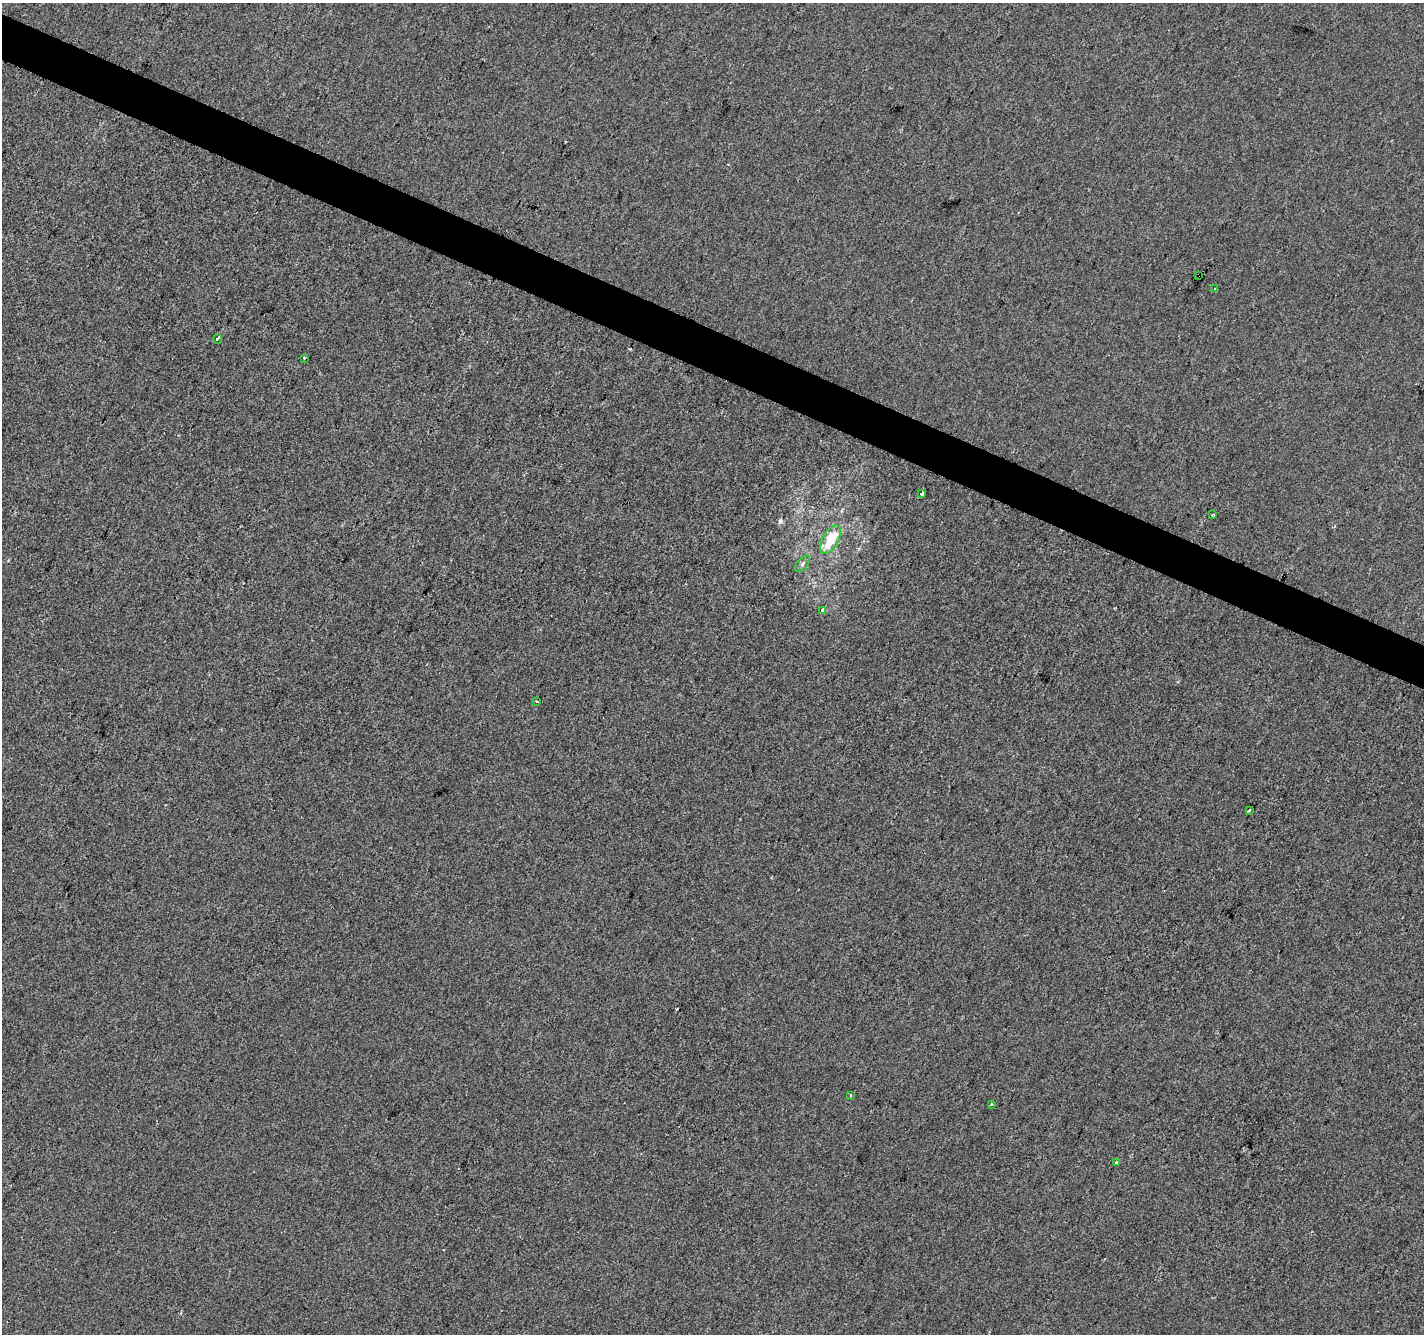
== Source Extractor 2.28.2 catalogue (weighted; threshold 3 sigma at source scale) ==
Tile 11 of 4 x 4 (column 3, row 3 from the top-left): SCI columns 2849-4270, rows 1602-2933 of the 5691 x 5802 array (HDU 1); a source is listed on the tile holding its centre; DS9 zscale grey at full resolution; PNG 1426 x 1336 px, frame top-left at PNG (2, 3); each listed source drawn as its Kron ellipse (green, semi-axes under 4 px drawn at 4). Shown black and unused: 3% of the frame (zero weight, under 2 of 3 exposures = <1% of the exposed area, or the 3 px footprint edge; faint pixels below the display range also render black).
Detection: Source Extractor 2.28.2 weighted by HDU 2 'WHT'; one run over the whole footprint, this tile lists its part. Background -9.86e-05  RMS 0.0056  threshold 0.0252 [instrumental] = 3 sigma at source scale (4.5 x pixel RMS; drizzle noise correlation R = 1.50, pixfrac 1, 0.0396/0.0396 arcsec/px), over >= 5 px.
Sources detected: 15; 1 cosmic-ray / hot-pixel residue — neither listed nor drawn; the other 14 listed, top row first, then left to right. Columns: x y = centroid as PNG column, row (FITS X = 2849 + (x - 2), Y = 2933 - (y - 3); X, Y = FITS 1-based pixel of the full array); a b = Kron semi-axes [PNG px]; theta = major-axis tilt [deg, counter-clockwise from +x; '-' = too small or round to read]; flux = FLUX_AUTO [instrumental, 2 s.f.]
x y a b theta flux
1199 275 3 2 - 1.8
1215 288 3 3 - 1.5
217 339 5 3 - 4
304 358 3 3 - 2.8
922 493 3 3 - 8.4
1212 514 3 3 - 0.73
830 540 15 8 60 18
803 564 10 5 49 1.5
822 610 4 3 - 2.6
537 701 3 2 - 0.6
1249 810 3 2 - 1.1
851 1096 3 2 - 0.67
991 1104 4 3 - 0.65
1117 1163 3 3 - 5.3
Overlapping masked pixels (flux is a lower limit): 1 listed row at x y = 1199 275